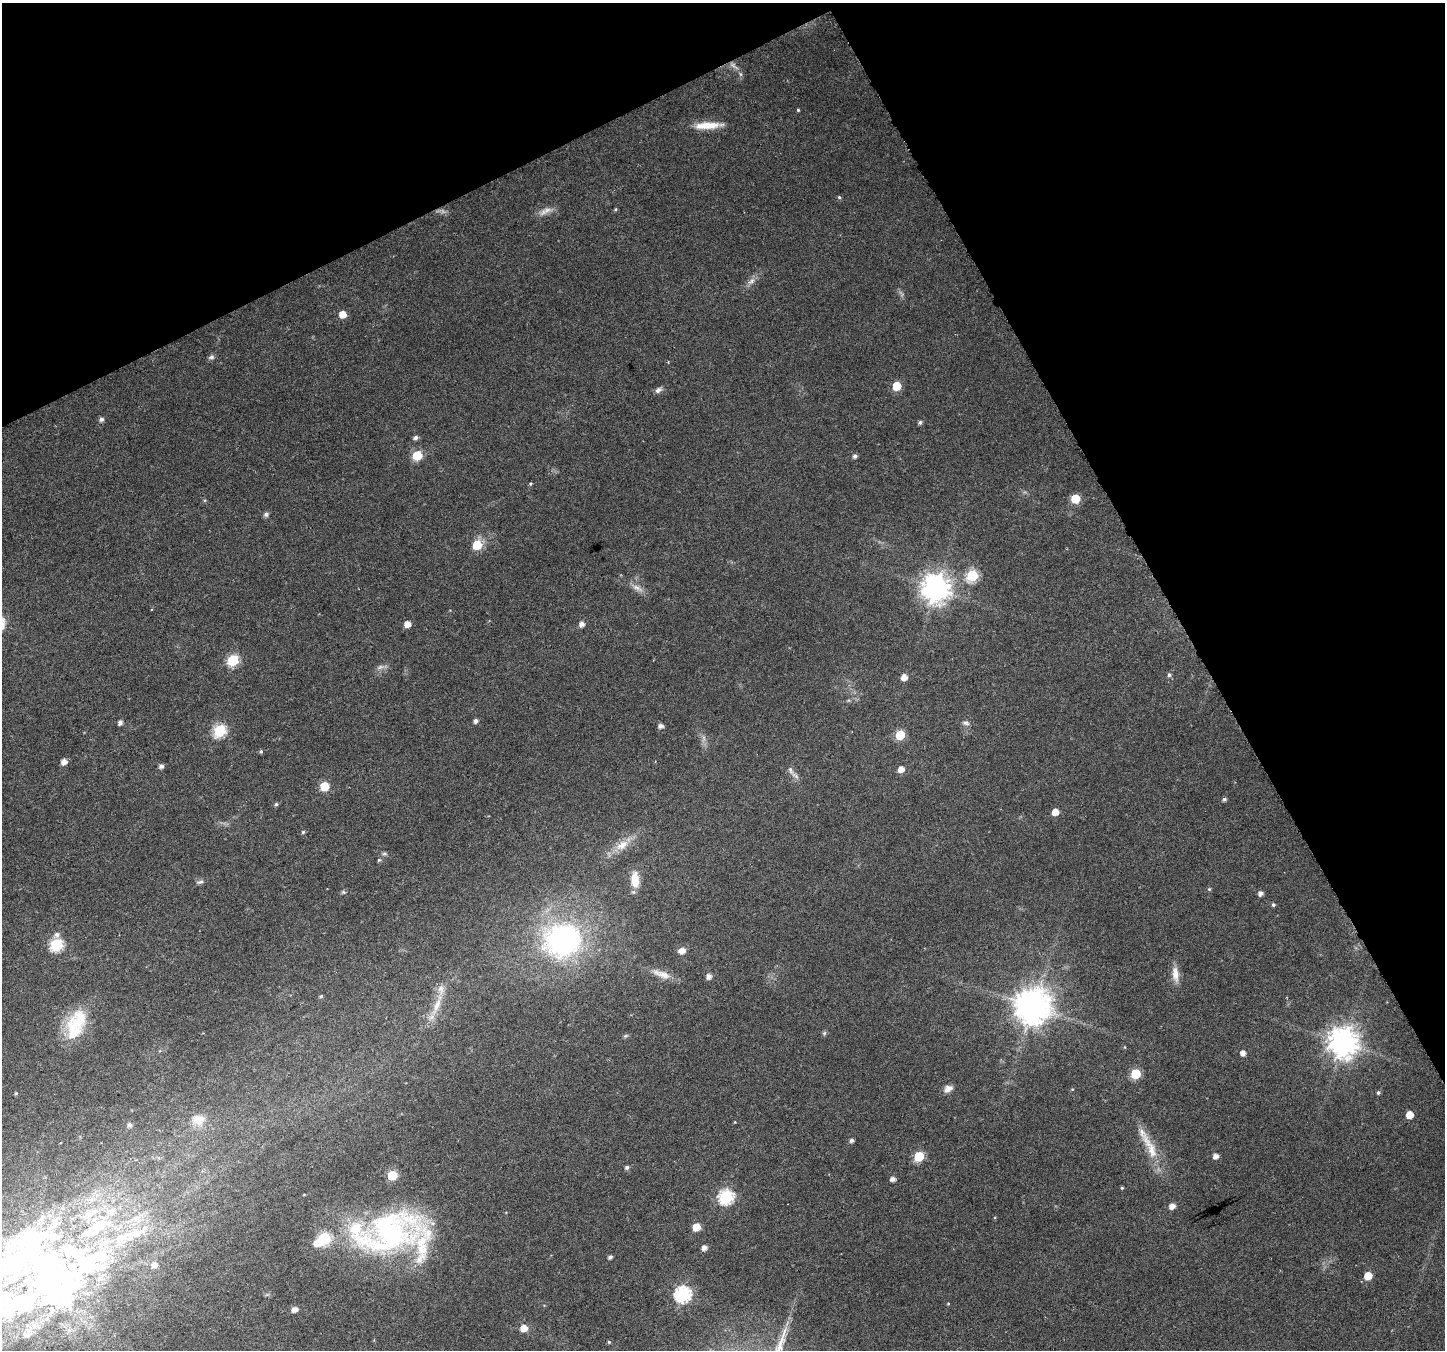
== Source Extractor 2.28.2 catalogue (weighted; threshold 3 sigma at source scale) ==
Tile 3 of 4 x 4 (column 3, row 1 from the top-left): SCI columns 2895-4337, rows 4215-5562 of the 5792 x 5669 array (HDU 1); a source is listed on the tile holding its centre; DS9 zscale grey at full resolution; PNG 1447 x 1352 px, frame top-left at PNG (2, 3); no overlay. Shown black and unused: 26% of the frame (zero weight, under 5 of 9 exposures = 1% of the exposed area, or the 3 px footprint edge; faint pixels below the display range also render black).
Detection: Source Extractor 2.28.2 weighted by HDU 2 'WHT'; one run over the whole footprint, this tile lists its part. Background 0.0131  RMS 0.0021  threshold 0.0087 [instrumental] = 3 sigma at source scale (4.09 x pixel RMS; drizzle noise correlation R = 1.36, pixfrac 0.8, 0.0396/0.0396 arcsec/px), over >= 5 px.
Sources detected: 120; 3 too faint to see at this stretch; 3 inside a brighter object's white glare — not listed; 15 inside a brighter listed object's ellipse — not listed separately; the other 99 listed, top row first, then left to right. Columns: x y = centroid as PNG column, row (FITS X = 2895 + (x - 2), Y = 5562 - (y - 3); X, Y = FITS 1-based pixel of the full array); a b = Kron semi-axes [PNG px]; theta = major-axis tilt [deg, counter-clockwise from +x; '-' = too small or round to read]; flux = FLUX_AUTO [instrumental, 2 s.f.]
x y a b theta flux
798 110 3 3 - 0.24
708 125 34 8 3 4
839 197 5 5 - 0.32
615 209 5 4 - 0.25
543 212 13 8 37 1.3
751 281 14 6 44 1.1
342 314 5 5 - 2.8
211 357 8 6 17 0.56
897 386 6 6 - 5
658 390 10 6 34 0.71
101 419 5 5 - 0.62
920 422 5 4 - 0.48
416 438 5 4 - 0.68
417 455 6 6 - 9
855 456 5 4 - 0.65
530 484 4 4 - 0.27
1075 499 6 5 - 7.4
266 514 6 5 - 0.62
477 545 6 6 - 7.5
972 575 6 6 - 15
637 588 18 7 -28 1.4
936 588 10 9 - 260
407 624 5 5 - 2.1
582 624 5 5 - 1.1
233 660 6 6 - 16
1169 675 6 5 - 0.48
904 677 5 5 - 2
476 721 5 5 - 0.65
120 722 5 4 - 0.81
966 723 10 6 -14 0.67
660 726 5 5 - 0.88
220 730 7 6 - 23
900 735 6 5 - 7.8
704 738 10 5 -90 0.77
261 751 5 4 - 0.3
64 762 5 5 - 1.5
161 766 5 5 - 0.77
901 769 5 5 - 2
790 770 11 6 -65 0.91
324 786 6 6 - 7.4
1224 799 5 4 - 0.47
276 804 5 4 - 0.35
1055 812 5 5 - 2.4
303 832 5 4 - 0.26
622 845 21 12 34 3.3
384 854 8 5 5 0.41
379 860 5 4 - 0.28
635 880 20 10 -87 3.5
200 882 11 5 13 0.52
1209 889 5 4 - 0.25
343 892 6 5 - 0.32
1261 893 5 4 - 0.91
1273 905 5 4 - 0.35
57 935 9 7 45 0.8
562 940 45 40 13 45
56 945 6 6 - 24
682 951 9 7 14 1.2
661 974 29 9 -20 2.4
1175 974 22 9 -85 2.1
709 976 5 5 - 1.2
321 996 4 3 - 0.31
437 1006 34 9 67 3.8
1033 1006 11 10 - 460
73 1032 38 24 -89 7.8
824 1033 6 6 - 0.35
626 1036 7 4 20 0.32
1343 1042 9 9 - 300
1124 1047 5 3 - 0.16
1243 1053 5 5 - 1.2
1135 1074 6 5 - 12
948 1089 11 8 28 1.2
1378 1092 4 4 - 0.4
16 1093 5 4 - 0.24
1409 1115 5 5 - 3
198 1119 20 15 10 3.5
735 1122 3 3 - 0.14
129 1125 6 5 - 0.65
852 1140 5 4 - 0.61
1150 1147 48 12 -63 5.4
919 1156 6 6 - 11
1215 1156 5 5 - 1.2
627 1167 5 5 - 0.53
392 1175 6 5 - 9.2
892 1179 5 4 - 0.96
1122 1188 4 3 - 0.23
726 1197 7 7 - 34
1172 1206 5 5 - 1.6
696 1227 5 5 - 3.8
389 1233 81 49 24 49
704 1248 5 4 - 1.2
610 1257 4 4 - 0.6
154 1265 6 6 - 1.1
50 1273 106 90 48 110
1368 1276 6 5 - 3.8
683 1294 7 7 - 45
948 1304 4 3 - 0.18
294 1309 5 4 - 1.4
524 1328 6 5 - 2.6
609 1342 5 4 - 0.27